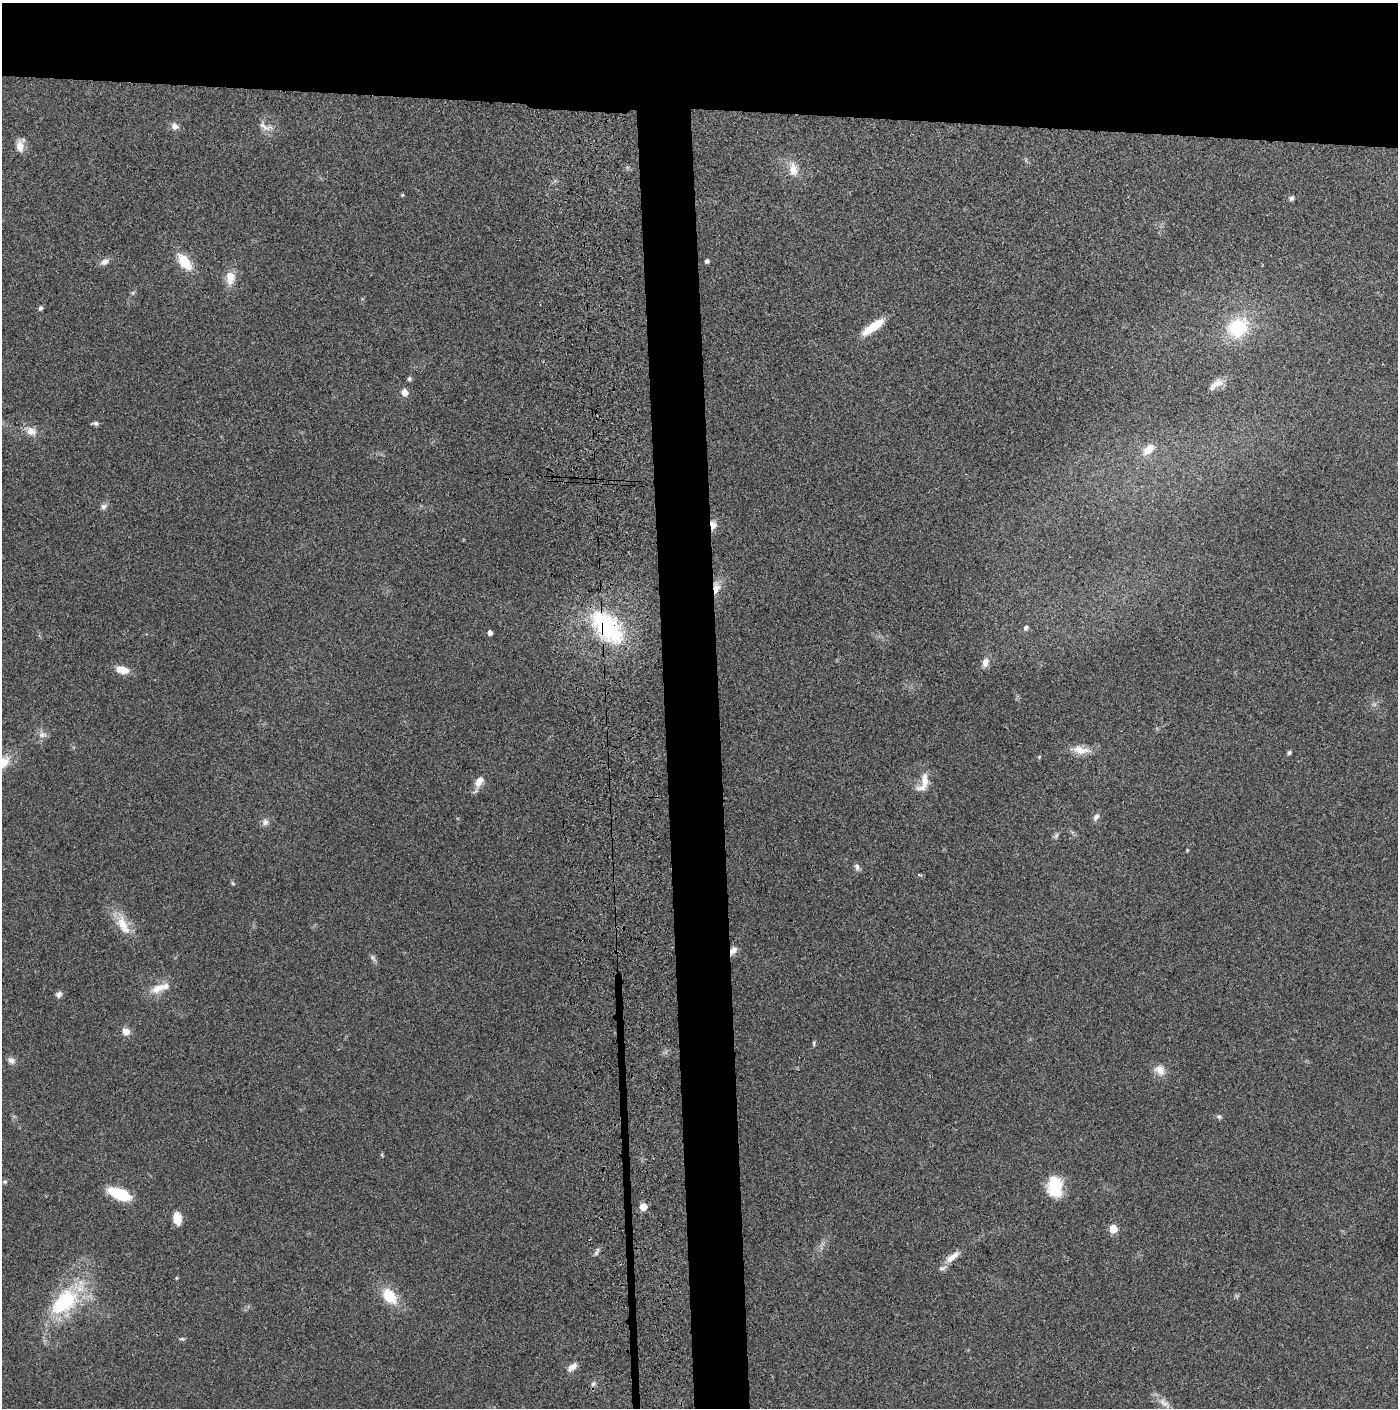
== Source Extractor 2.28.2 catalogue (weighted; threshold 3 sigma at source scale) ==
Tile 2 of 3 x 3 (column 2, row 1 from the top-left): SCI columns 1504-2899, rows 2830-4235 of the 4358 x 4256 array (HDU 1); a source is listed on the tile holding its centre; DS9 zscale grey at full resolution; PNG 1400 x 1410 px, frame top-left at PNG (2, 3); no overlay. Shown black and unused: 12% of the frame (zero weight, under 3 of 4 exposures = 6% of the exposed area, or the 3 px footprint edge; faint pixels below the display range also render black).
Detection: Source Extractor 2.28.2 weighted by HDU 2 'WHT'; one run over the whole footprint, this tile lists its part. Background 0.0699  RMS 0.0076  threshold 0.0342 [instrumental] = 3 sigma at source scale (4.5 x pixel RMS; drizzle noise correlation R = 1.50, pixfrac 1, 0.05/0.05 arcsec/px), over >= 5 px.
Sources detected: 65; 1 inside a brighter listed object's ellipse — not listed separately; the other 64 listed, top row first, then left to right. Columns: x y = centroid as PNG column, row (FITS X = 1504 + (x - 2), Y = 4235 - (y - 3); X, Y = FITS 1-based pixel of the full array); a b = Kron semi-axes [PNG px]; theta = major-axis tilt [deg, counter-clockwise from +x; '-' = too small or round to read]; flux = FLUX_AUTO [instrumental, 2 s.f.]
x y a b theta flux
175 126 9 8 - 3.9
265 127 23 9 -21 5.9
20 146 16 9 81 7.2
793 169 18 10 -85 9.6
402 195 4 4 - 0.96
1291 198 6 5 - 1.9
707 261 4 4 - 2.2
104 262 11 7 26 3.7
184 262 16 9 -52 22
230 278 19 13 87 9.4
133 292 6 4 20 1
40 308 5 4 - 2.2
873 327 27 8 35 20
1238 328 19 16 27 43
409 379 6 5 - 1.3
1217 383 19 8 18 5.8
404 392 5 5 - 9.8
95 423 8 5 -8 1.9
31 431 14 11 -26 6.7
1148 449 19 10 42 9
104 506 9 7 40 2.6
713 525 11 7 -88 5.9
716 588 15 9 86 7.5
607 627 43 22 -48 85
1026 627 5 4 - 2.7
490 633 4 4 - 3.5
985 662 12 8 75 5.1
122 670 15 8 -14 9.6
42 735 12 7 -2 3.5
1080 750 23 10 -8 9.5
1289 753 5 5 - 1.4
1039 757 4 4 - 0.7
925 780 23 10 86 10
479 782 14 10 57 6.9
1096 817 9 6 61 3
265 822 10 8 46 3.3
1056 836 9 4 55 1.6
857 867 9 6 -66 2.4
233 884 6 3 -20 0.86
122 923 22 14 -66 15
733 950 11 7 56 4.1
373 957 9 4 -82 1.8
157 989 19 10 26 10
59 994 7 6 - 2.9
126 1032 9 8 - 5.4
814 1043 7 4 83 1.2
11 1061 9 8 - 3.4
1160 1070 16 12 -43 7
1219 1117 7 5 -67 1.4
382 1155 6 4 -72 0.79
1055 1187 21 15 -84 28
119 1194 20 9 -22 35
643 1207 5 5 - 17
177 1219 11 7 -81 12
1113 1229 5 5 - 23
596 1253 7 5 46 1.7
952 1257 24 8 37 8.2
176 1278 4 4 - 0.82
389 1296 18 12 -52 22
65 1302 41 24 43 61
182 1339 8 4 -7 1.2
572 1367 14 7 39 4.9
593 1384 7 5 66 1.9
1165 1404 10 6 21 3.4
Overlapping masked pixels (flux is a lower limit): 4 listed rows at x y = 713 525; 716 588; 607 627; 733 950